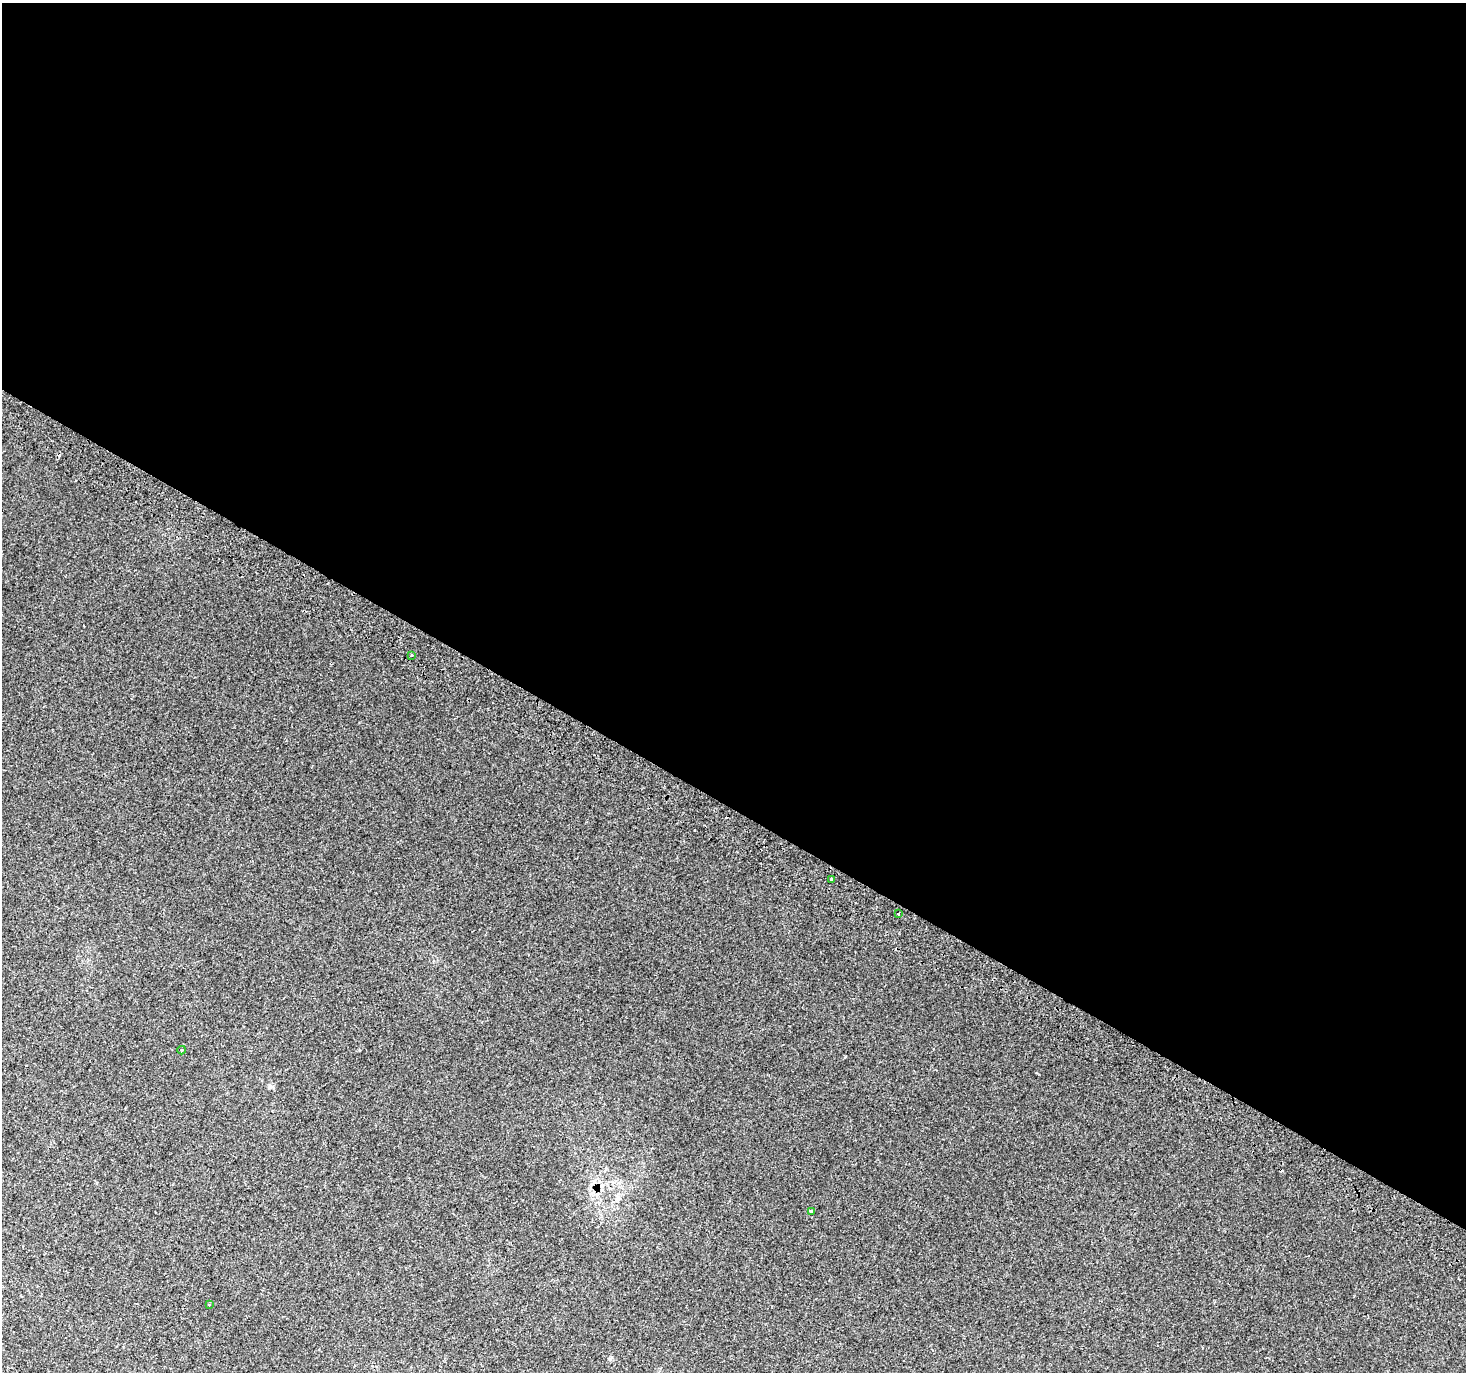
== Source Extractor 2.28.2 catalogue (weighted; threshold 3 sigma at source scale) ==
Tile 3 of 4 x 4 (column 3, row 1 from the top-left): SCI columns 2957-4420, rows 4408-5777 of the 5905 x 6006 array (HDU 1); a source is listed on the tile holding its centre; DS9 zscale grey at full resolution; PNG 1468 x 1374 px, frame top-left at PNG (2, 3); each listed source drawn as its Kron ellipse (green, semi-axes under 4 px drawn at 4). Shown black and unused: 59% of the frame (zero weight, under 2 of 3 exposures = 2% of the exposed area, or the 3 px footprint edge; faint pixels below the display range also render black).
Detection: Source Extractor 2.28.2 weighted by HDU 2 'WHT'; one run over the whole footprint, this tile lists its part. Background 0.00434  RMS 0.0038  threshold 0.0172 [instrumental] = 3 sigma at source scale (4.5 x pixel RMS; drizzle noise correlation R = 1.50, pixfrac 1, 0.0396/0.0396 arcsec/px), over >= 5 px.
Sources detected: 8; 2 cosmic-ray / hot-pixel residue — neither listed nor drawn; the other 6 listed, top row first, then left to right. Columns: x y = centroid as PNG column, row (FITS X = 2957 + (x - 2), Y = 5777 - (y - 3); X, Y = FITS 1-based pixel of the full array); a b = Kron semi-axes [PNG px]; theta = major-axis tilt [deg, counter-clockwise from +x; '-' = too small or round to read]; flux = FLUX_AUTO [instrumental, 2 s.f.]
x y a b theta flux
412 655 4 3 - 0.42
832 879 3 3 - 1.9
898 914 3 3 - 2.9
182 1050 4 3 - 0.47
811 1211 3 3 - 1.1
209 1305 3 3 - 1